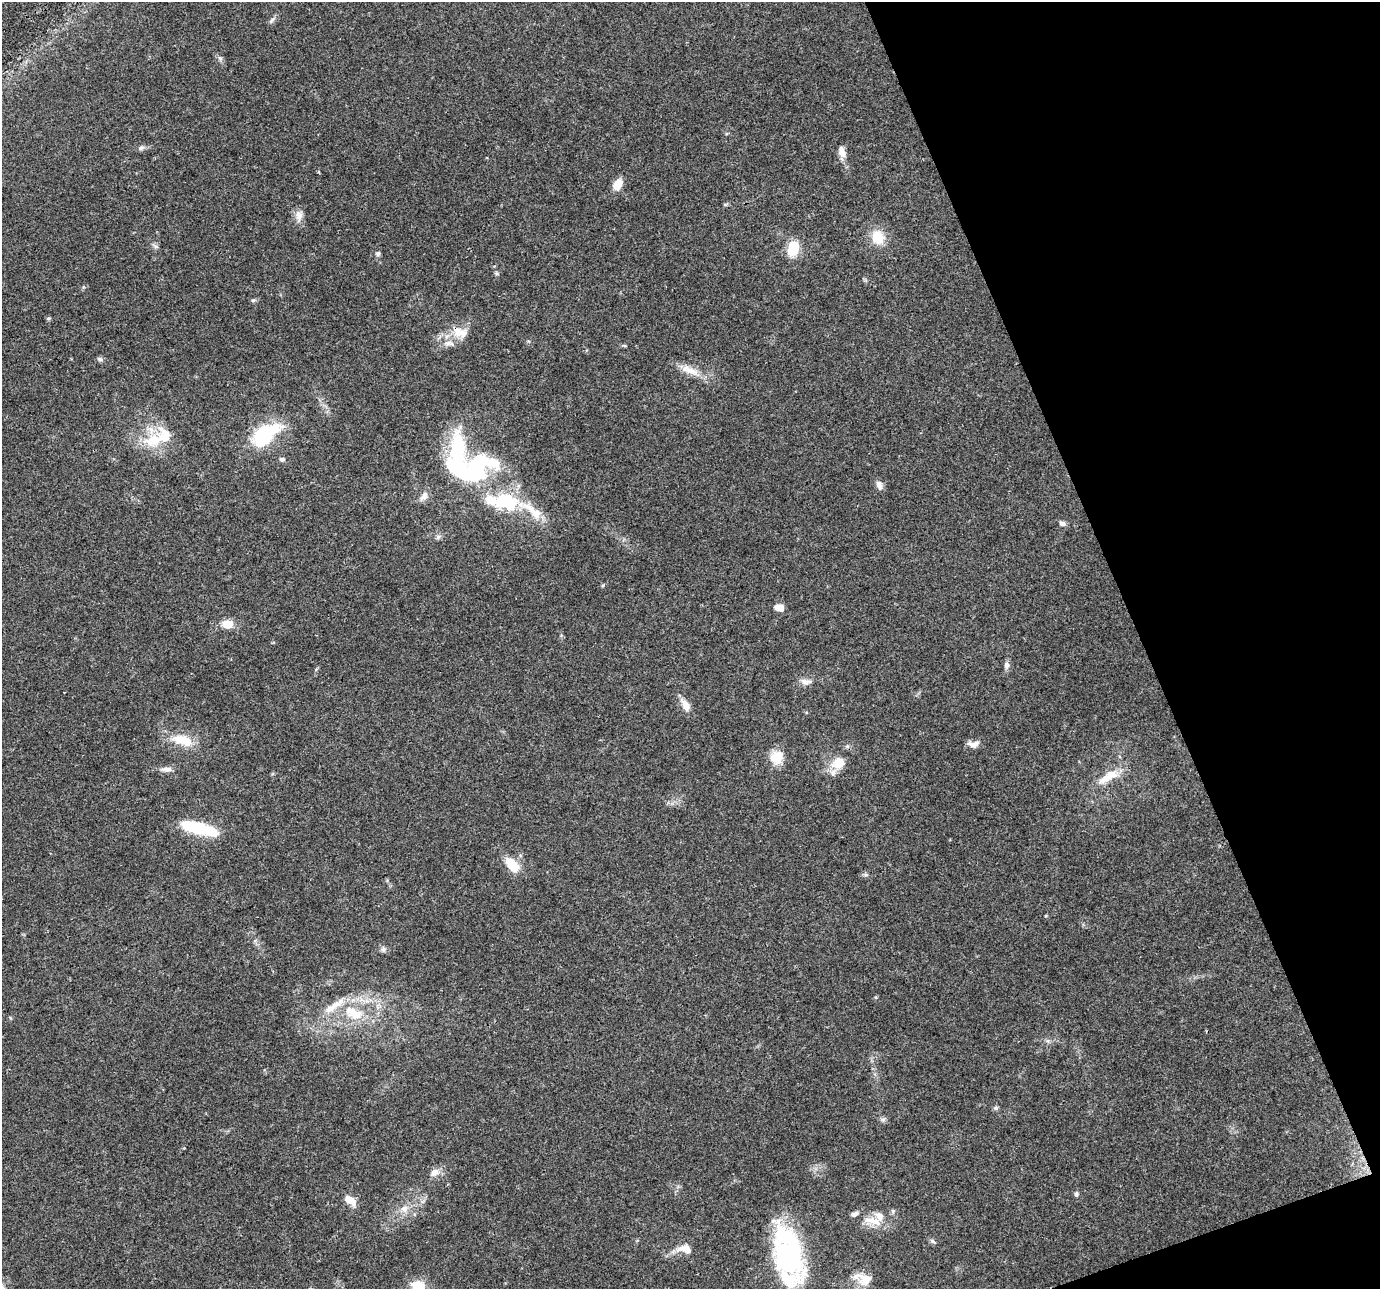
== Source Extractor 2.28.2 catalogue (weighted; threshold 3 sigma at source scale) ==
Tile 12 of 4 x 4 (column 4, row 3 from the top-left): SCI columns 4137-5514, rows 1365-2651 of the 5516 x 5358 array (HDU 1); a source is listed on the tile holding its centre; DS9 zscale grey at full resolution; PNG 1382 x 1291 px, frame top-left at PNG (2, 2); no overlay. Shown black and unused: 18% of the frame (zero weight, under 3 of 4 exposures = <1% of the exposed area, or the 3 px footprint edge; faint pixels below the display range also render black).
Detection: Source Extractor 2.28.2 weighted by HDU 2 'WHT'; one run over the whole footprint, this tile lists its part. Background 0.0893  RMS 0.0052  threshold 0.0236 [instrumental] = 3 sigma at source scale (4.5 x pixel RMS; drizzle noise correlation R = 1.50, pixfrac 1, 0.0396/0.0396 arcsec/px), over >= 5 px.
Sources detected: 68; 4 inside a brighter object's white glare — not listed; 12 inside a brighter listed object's ellipse — not listed separately; the other 52 listed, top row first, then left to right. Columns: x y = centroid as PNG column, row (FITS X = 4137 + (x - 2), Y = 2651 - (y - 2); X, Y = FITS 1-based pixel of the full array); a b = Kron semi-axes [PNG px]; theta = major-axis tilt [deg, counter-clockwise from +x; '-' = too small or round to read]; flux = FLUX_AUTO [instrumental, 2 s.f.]
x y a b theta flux
272 20 10 4 52 1.3
220 58 6 5 - 1.1
141 148 8 6 24 1.5
842 152 16 8 -68 3.8
617 184 11 8 58 7.6
299 215 15 10 -86 3.7
878 237 14 12 -62 12
793 249 12 9 76 17
378 253 6 6 - 1.1
496 273 6 4 -45 0.73
253 300 5 5 - 0.83
48 318 6 4 18 0.69
459 333 20 13 -42 7.2
448 343 10 6 18 2.3
100 359 8 5 -27 1.1
689 370 28 9 -20 7.7
272 431 33 14 27 21
153 440 32 19 23 17
282 459 8 5 0 1.1
460 470 75 25 -79 65
879 485 12 7 -72 2.6
424 496 14 8 51 3
505 501 32 19 -13 31
1062 523 8 6 -14 1.7
779 607 10 7 -11 4.5
227 624 10 8 -3 7.7
1007 665 10 7 89 1.9
805 682 13 8 -19 2.9
685 705 19 9 -60 4.7
183 740 29 13 -18 12
973 744 16 8 4 3.2
776 757 16 15 - 8.8
838 763 16 14 33 7.9
166 769 16 5 2 2.7
1108 777 31 10 31 9.7
198 828 41 11 -15 29
512 865 21 11 -49 9.9
383 949 7 6 - 1.2
354 1013 32 15 -28 18
996 1108 6 5 - 0.99
883 1120 6 6 - 1.2
434 1172 12 9 39 3.6
1076 1194 7 5 82 1.1
350 1200 16 9 -30 5
404 1209 10 10 - 3.9
893 1211 6 4 -72 0.76
873 1221 29 9 -12 8.6
933 1241 7 5 -24 1.1
685 1249 20 11 -13 5.8
787 1257 31 27 21 47
865 1280 17 16 - 8
418 1287 10 9 - 16
Overlapping masked pixels (flux is a lower limit): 1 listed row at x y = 459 333
Isophote crosses this tile's border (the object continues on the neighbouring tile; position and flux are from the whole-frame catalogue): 1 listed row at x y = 418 1287
Unlisted compact peaks at least as high as the median listed source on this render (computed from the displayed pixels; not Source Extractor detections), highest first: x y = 603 585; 866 875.